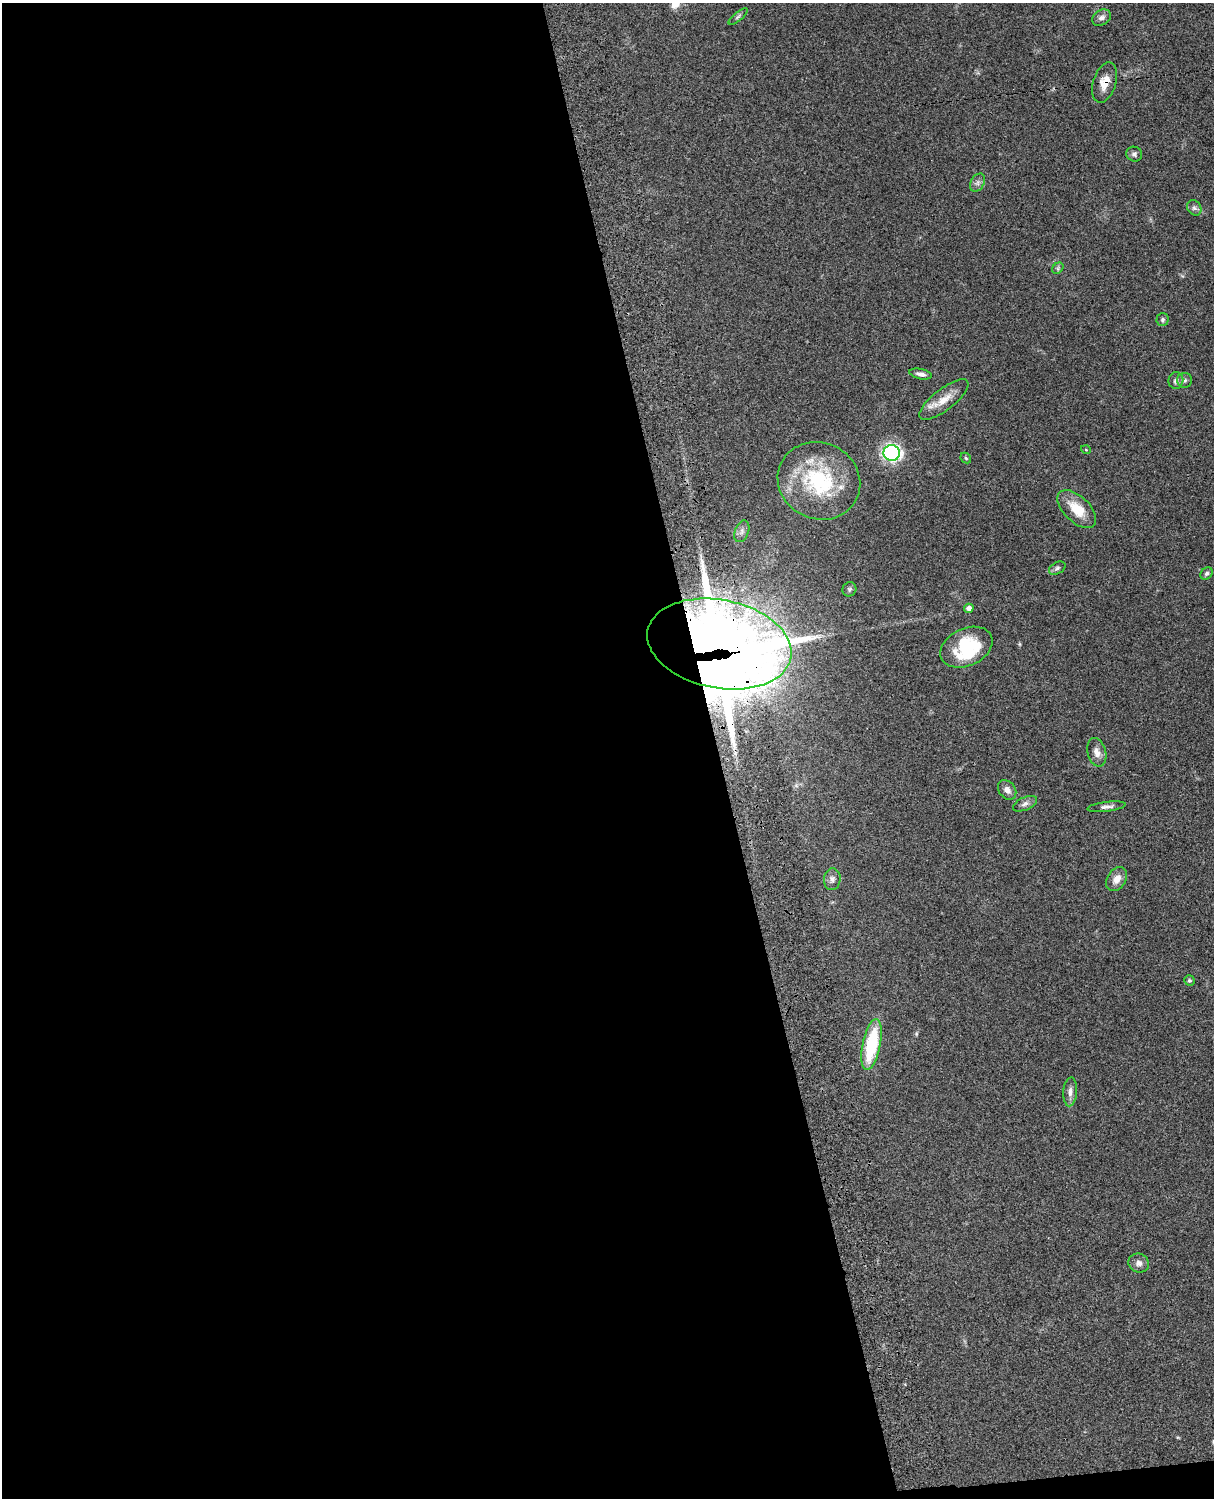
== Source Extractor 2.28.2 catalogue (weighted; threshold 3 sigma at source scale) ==
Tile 9 of 4 x 3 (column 1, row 3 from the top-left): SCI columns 121-1332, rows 277-1772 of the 5089 x 4927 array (HDU 1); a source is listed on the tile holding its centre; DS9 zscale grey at full resolution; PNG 1216 x 1500 px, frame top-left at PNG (2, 3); each listed source drawn as its Kron ellipse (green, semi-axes under 4 px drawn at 4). Shown black and unused: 60% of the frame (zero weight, under 3 of 4 exposures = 6% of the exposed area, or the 3 px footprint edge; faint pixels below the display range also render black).
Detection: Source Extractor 2.28.2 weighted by HDU 2 'WHT'; one run over the whole footprint, this tile lists its part. Background 0.0965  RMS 0.0063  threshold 0.0282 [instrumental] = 3 sigma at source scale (4.5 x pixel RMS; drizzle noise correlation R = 1.50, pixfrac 1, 0.05/0.05 arcsec/px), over >= 5 px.
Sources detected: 36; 2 inside a brighter object's white glare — neither listed nor drawn; the other 34 listed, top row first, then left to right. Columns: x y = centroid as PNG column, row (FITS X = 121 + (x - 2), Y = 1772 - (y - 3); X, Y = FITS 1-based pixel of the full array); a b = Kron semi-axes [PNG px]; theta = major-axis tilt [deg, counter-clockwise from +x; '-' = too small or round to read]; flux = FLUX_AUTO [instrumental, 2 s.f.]
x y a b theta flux
738 17 12 4 41 1.3
1101 18 10 7 33 2.7
1105 82 21 11 73 8.4
1134 154 8 7 - 1.7
977 183 10 6 60 2.2
1194 208 8 6 -51 1.8
1058 268 6 5 - 1.1
1163 320 6 6 - 1.2
921 374 11 5 -12 2.4
1184 380 7 7 - 1.8
1176 381 8 7 - 2.2
944 400 30 10 38 10
1086 450 5 3 - 0.46
892 453 8 7 - 160
966 458 6 4 -47 0.89
819 481 42 38 -25 59
1077 509 24 13 -44 14
742 531 11 7 69 2.6
1057 568 9 5 30 1.5
1207 573 7 5 45 1.5
849 589 7 6 - 1.3
969 608 5 4 - 2.6
719 644 73 44 -11 1500
966 647 27 18 24 34
1097 752 15 9 -76 4.5
1007 790 11 8 -52 3.4
1025 804 13 6 23 2.6
1106 807 19 4 7 2.5
832 879 11 8 85 2.7
1117 879 13 9 57 5.6
1189 980 5 5 - 1.1
872 1044 26 9 78 42
1070 1092 14 7 85 3.2
1139 1263 10 9 - 3
Overlapping masked pixels (flux is a lower limit): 2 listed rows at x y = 1105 82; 719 644